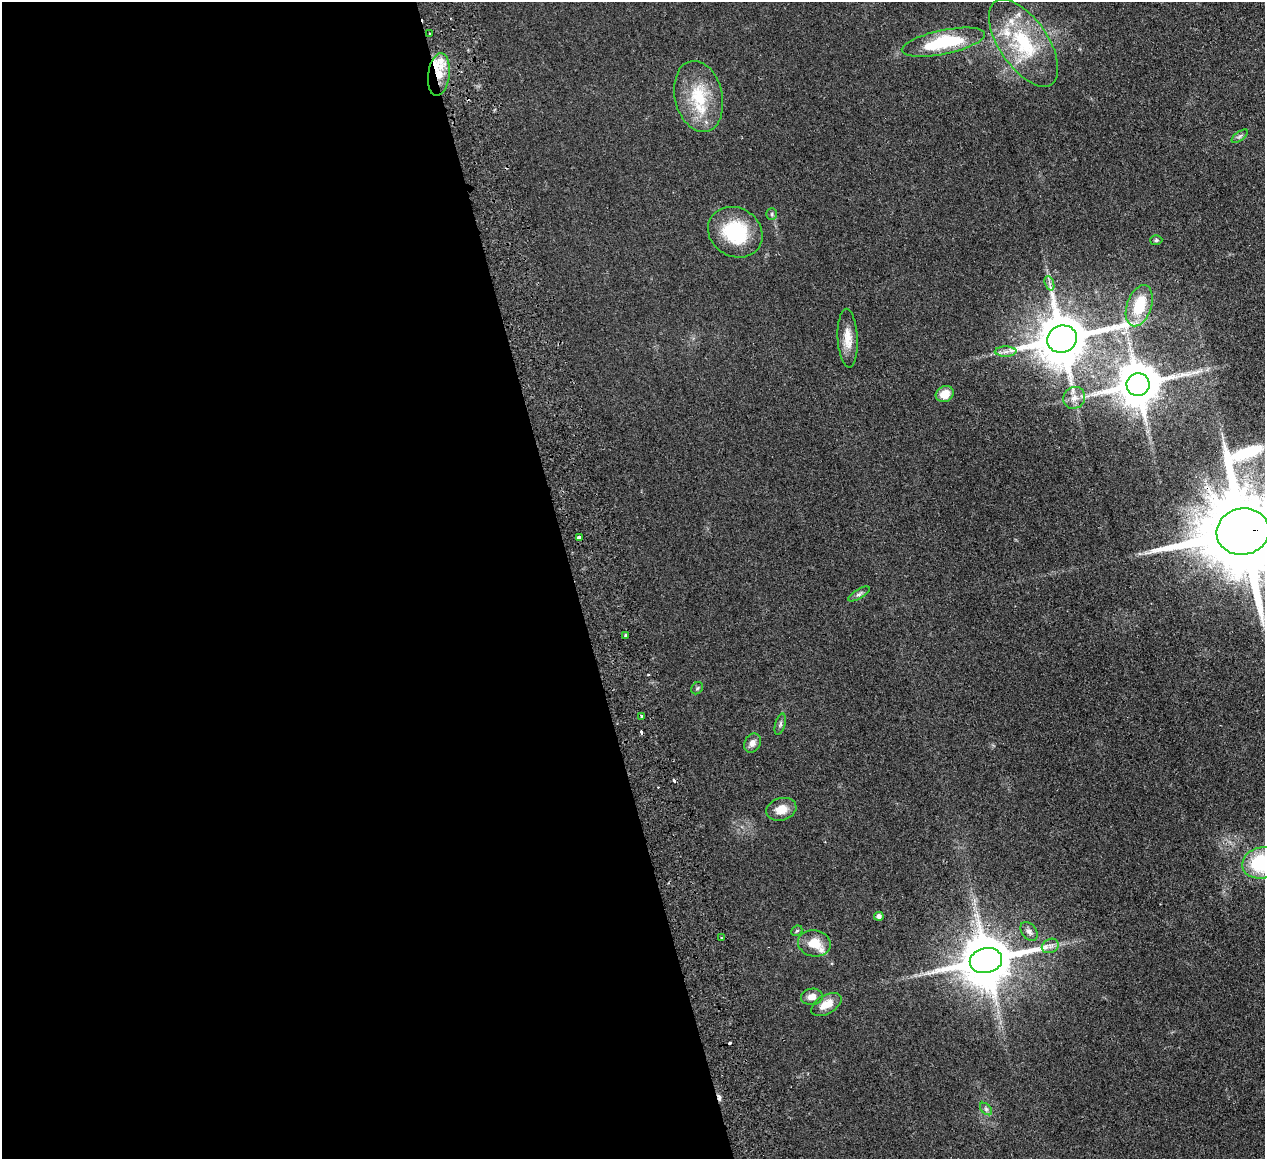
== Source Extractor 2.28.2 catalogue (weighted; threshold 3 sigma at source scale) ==
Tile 9 of 4 x 4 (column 1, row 3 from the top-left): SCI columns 57-1319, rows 1436-2592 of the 5166 x 5065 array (HDU 1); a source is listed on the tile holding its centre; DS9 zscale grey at full resolution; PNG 1267 x 1161 px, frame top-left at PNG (2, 2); each listed source drawn as its Kron ellipse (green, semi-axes under 4 px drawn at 4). Shown black and unused: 45% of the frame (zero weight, under 2 of 3 exposures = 3% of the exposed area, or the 3 px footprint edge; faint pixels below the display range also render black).
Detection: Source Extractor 2.28.2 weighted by HDU 2 'WHT'; one run over the whole footprint, this tile lists its part. Background 0.0582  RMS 0.0088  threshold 0.0396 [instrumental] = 3 sigma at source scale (4.5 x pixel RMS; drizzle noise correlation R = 1.50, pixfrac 1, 0.05/0.05 arcsec/px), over >= 5 px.
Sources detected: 49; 7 cosmic-ray / hot-pixel residue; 1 long thin detection or spike segment (spike, bleed or trail) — neither listed nor drawn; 4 inside a brighter listed object's ellipse — not listed separately; the other 37 listed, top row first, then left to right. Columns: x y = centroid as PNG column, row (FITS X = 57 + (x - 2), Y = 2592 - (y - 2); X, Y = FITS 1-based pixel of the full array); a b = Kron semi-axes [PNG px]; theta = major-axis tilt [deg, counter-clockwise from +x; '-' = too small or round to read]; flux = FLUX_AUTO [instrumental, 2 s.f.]
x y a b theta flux
429 33 3 3 - 1.7
943 42 42 12 12 57
1023 43 50 24 -56 63
439 74 21 11 82 20
699 96 36 24 -77 41
1240 136 9 4 35 2.1
772 214 6 5 - 1.4
735 232 28 24 -30 51
1156 240 6 5 - 1.3
1049 283 7 4 -71 2.4
1139 306 21 12 71 28
848 338 29 10 -87 12
1062 339 15 13 18 5000
1006 352 11 5 0 3.8
1138 385 11 11 - 3500
945 394 9 7 28 12
1074 398 11 10 - 6.3
1243 532 26 23 13 19000
579 538 4 3 - 6.8
859 594 12 4 32 2.3
626 635 3 3 - 2.1
697 688 6 5 - 1.3
642 717 4 3 - 6.1
780 724 11 5 73 2.1
752 743 10 8 58 5.4
781 809 15 11 17 11
1262 863 19 15 13 63
879 916 5 4 - 3.1
797 931 6 4 43 1.2
1029 931 10 7 -53 3.6
721 938 3 2 - 0.92
814 943 16 13 -11 14
1050 946 9 7 27 3.5
986 960 16 12 11 5300
812 997 11 8 7 6.3
826 1004 17 9 29 11
986 1109 7 4 -45 2
Overlapping masked pixels (flux is a lower limit): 4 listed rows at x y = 439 74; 1062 339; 1243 532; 986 960
Isophote crosses this tile's border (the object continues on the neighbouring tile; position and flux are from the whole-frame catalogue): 2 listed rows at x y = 1243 532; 1262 863